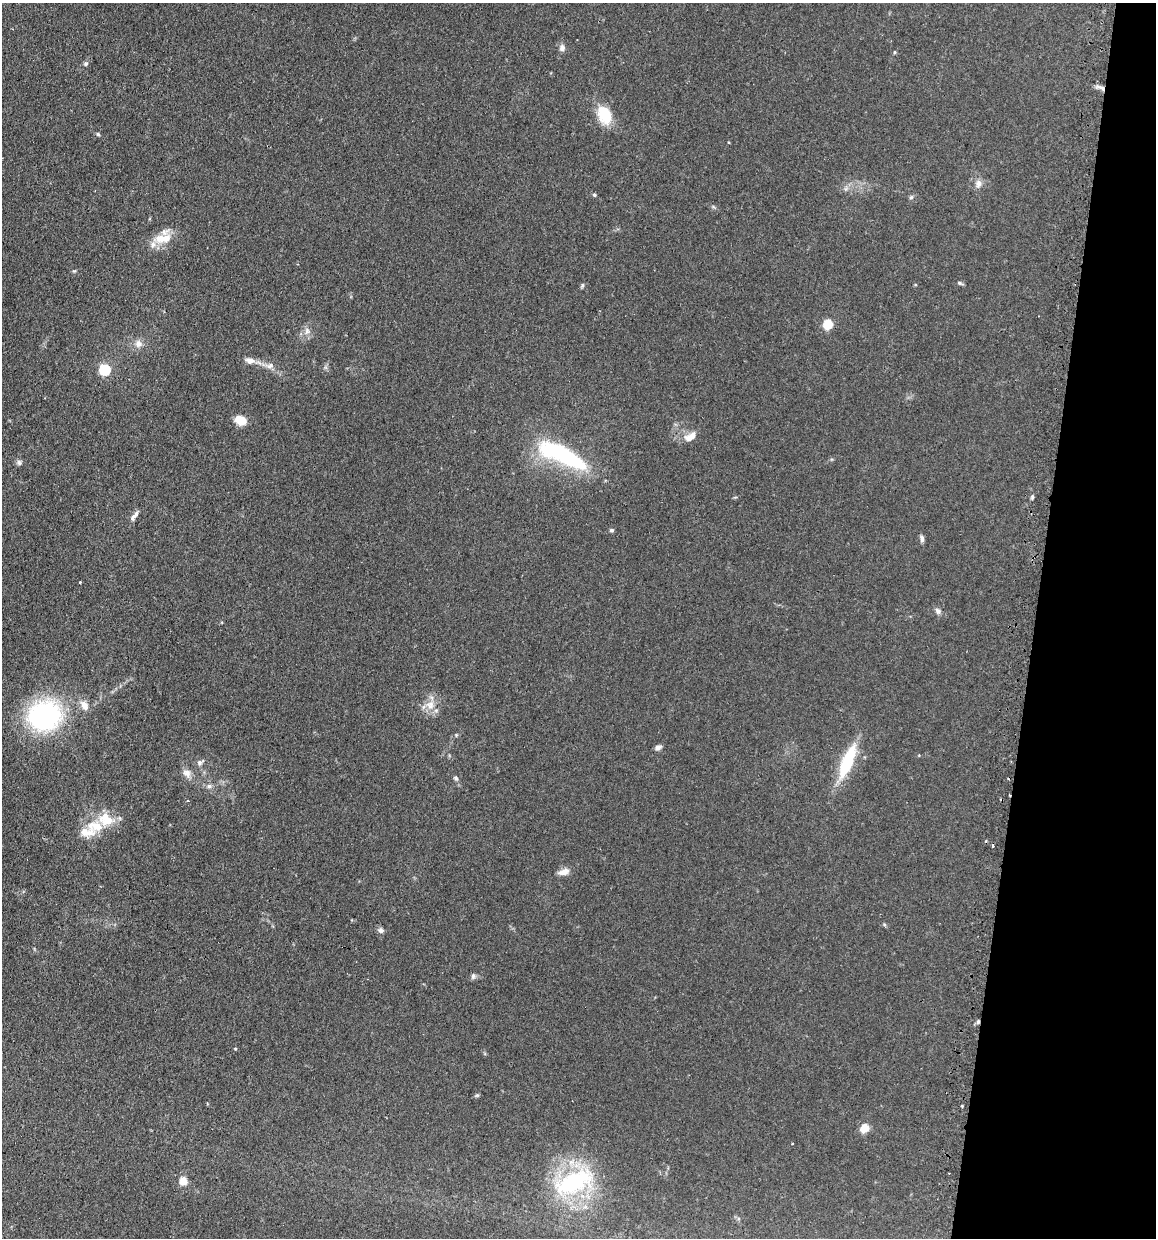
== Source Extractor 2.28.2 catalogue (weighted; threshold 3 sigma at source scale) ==
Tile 8 of 4 x 4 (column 4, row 2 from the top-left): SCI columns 3610-4763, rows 2500-3735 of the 5030 x 5000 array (HDU 1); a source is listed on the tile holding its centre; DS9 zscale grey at full resolution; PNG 1158 x 1240 px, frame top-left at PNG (2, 3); no overlay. Shown black and unused: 11% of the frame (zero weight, under 2 of 3 exposures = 4% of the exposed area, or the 3 px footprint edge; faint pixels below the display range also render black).
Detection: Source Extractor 2.28.2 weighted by HDU 2 'WHT'; one run over the whole footprint, this tile lists its part. Background 0.107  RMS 0.0075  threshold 0.0339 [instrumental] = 3 sigma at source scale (4.5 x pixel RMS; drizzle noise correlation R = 1.50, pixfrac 1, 0.05/0.05 arcsec/px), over >= 5 px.
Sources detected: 62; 1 inside a brighter object's white glare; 2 cosmic-ray / hot-pixel residue — not listed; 4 inside a brighter listed object's ellipse — not listed separately; the other 55 listed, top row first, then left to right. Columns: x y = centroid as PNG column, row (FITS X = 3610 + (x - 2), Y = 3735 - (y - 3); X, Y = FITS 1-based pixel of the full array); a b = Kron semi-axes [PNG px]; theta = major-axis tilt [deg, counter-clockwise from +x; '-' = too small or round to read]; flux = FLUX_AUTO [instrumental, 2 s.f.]
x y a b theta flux
562 48 9 7 -90 3.1
895 52 4 4 - 0.81
86 63 6 5 - 1.5
1101 88 15 5 -22 3.2
604 115 23 15 -67 21
98 134 5 4 - 1.1
978 184 11 10 - 4.5
846 189 8 4 90 1.6
594 195 5 4 - 1
911 197 6 5 - 1.3
713 207 6 4 -19 1
162 239 28 12 8 14
74 271 5 4 - 0.83
960 283 9 4 -21 1.3
582 285 6 4 90 1.1
828 324 5 5 - 46
307 331 11 7 78 4.1
138 344 10 10 - 5
250 361 11 7 -11 5.2
270 365 12 7 8 4
105 369 5 5 - 76
241 420 11 9 -29 11
690 437 17 9 31 7.6
566 456 66 17 -28 80
19 462 8 7 - 1.9
1032 497 6 4 70 1.2
134 516 16 5 52 3.4
612 530 6 4 0 1.3
922 538 9 5 -81 2.1
80 582 3 3 - 1.3
938 611 8 7 - 2.7
84 705 12 8 -60 6.5
430 705 15 13 -90 9.2
44 715 26 23 18 140
456 735 5 4 - 0.86
658 748 9 6 16 2.4
847 761 41 11 67 39
200 762 12 6 38 2.7
187 773 12 10 -47 5
456 778 7 5 -35 1.4
209 786 8 6 0 2.3
109 820 32 15 5 18
87 832 23 11 -2 10
564 872 14 7 15 5.4
884 924 5 4 - 0.93
381 930 8 7 - 2.3
473 976 8 6 87 2.1
978 1022 6 5 - 1.5
235 1049 4 3 - 0.8
477 1095 5 5 - 1
207 1104 4 3 - 0.72
962 1106 3 3 - 1.2
864 1128 11 9 40 7
183 1181 7 7 - 9.4
574 1182 51 25 22 81
Overlapping masked pixels (flux is a lower limit): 2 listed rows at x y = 1101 88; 978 1022